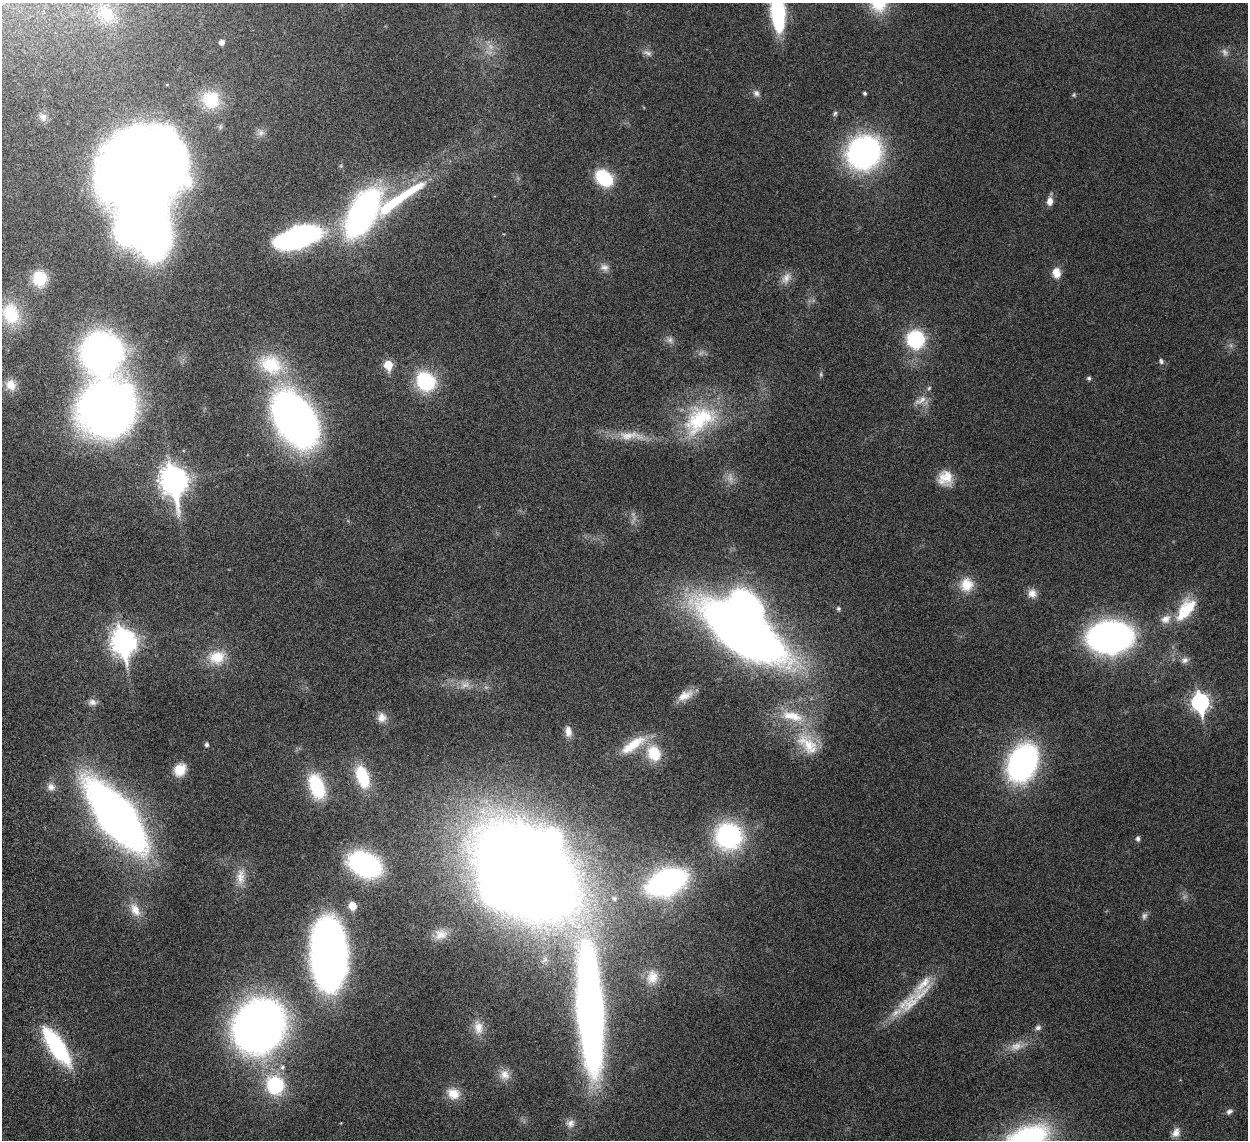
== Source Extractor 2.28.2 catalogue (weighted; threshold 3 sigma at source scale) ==
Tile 7 of 4 x 4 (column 3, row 2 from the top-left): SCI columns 2580-3825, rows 2632-3769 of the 5157 x 5153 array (HDU 1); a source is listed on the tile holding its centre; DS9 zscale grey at full resolution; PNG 1250 x 1142 px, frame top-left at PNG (2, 3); no overlay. Nothing masked; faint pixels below the display range render black.
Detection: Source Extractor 2.28.2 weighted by HDU 2 'WHT'; one run over the whole footprint, this tile lists its part. Background 0.0352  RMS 0.0025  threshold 0.0103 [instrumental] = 3 sigma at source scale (4.09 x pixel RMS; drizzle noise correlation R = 1.36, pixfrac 0.8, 0.05/0.05 arcsec/px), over >= 5 px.
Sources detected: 105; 6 too faint to see at this stretch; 4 inside a brighter object's white glare — not listed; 4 inside a brighter listed object's ellipse — not listed separately; the other 91 listed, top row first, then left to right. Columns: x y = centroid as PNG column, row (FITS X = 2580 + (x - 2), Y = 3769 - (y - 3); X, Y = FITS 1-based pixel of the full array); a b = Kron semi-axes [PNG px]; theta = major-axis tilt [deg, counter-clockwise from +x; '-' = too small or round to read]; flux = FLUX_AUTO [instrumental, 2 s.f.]
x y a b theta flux
778 12 30 10 -85 33
106 14 23 19 -32 6.6
222 42 5 5 - 1
647 53 14 6 -23 0.97
756 93 9 8 - 0.86
865 93 4 4 - 0.4
1074 95 6 5 - 0.32
211 100 22 22 - 7.4
835 113 7 5 72 0.45
43 117 10 9 - 1
261 133 10 8 -4 1
864 152 28 25 43 65
140 170 68 61 23 370
604 178 16 12 -41 13
399 199 92 12 35 21
1050 201 10 7 89 1.6
362 213 39 18 60 85
299 237 43 18 17 48
604 267 12 10 -22 1.3
1056 273 13 10 -76 2.5
40 278 16 15 - 5.9
786 278 17 11 57 2
10 314 30 23 -71 9.6
916 339 14 14 - 19
670 340 10 8 -77 0.94
101 353 24 23 - 150
1161 361 7 5 -67 0.57
271 365 36 27 -33 12
388 365 6 5 - 8.1
1089 378 5 4 - 0.55
426 381 19 16 -43 17
11 385 14 12 -58 2.6
920 400 20 8 29 2
107 409 39 34 64 200
295 419 40 25 -57 160
699 420 53 33 38 20
630 436 42 11 -1 5.1
945 478 18 17 - 4.1
174 480 13 9 -79 260
967 585 18 17 - 4.5
1032 593 12 11 - 1.8
838 609 5 4 - 0.46
1186 609 34 17 53 8.9
743 631 59 24 -34 300
1110 637 27 19 4 120
123 642 11 8 -79 200
217 657 23 18 14 5.8
1185 660 11 8 25 1.1
685 695 22 11 26 2.7
92 702 11 8 -7 1.1
1200 702 9 7 -81 70
382 717 12 11 - 1.9
568 731 14 9 -86 1.6
808 744 40 22 -47 9.5
206 745 5 5 - 0.55
633 745 37 12 34 6.7
654 753 19 15 -62 7.1
1022 763 29 21 64 68
180 770 15 12 53 3.5
362 777 23 12 -71 12
317 786 25 14 -69 15
51 787 11 9 -36 1.4
116 816 52 20 -51 200
729 836 27 26 - 29
1138 839 5 5 - 0.71
365 864 27 18 -25 41
527 872 73 47 -46 650
241 877 24 11 88 2.9
667 882 27 17 22 75
614 899 8 7 - 0.74
352 906 6 5 - 5
135 910 21 12 -62 3
1144 916 10 7 71 0.74
441 934 18 14 11 2.7
329 954 45 23 -88 210
652 977 21 17 77 3.8
908 1003 37 20 39 7.9
590 1010 113 23 -86 190
259 1026 34 29 49 230
478 1027 20 12 -82 2.9
1038 1028 8 6 22 0.72
56 1046 45 15 -56 23
1016 1046 19 11 13 2.7
282 1067 7 6 - 0.63
504 1075 15 13 -59 2.3
275 1085 20 18 -63 15
453 1094 17 14 -27 3.3
1229 1112 9 6 36 0.68
570 1123 12 11 - 1.6
1176 1132 13 9 67 1.6
1026 1140 41 23 25 53
Isophote crosses this tile's border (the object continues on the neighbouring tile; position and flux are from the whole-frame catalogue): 4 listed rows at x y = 778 12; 140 170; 10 314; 1026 1140